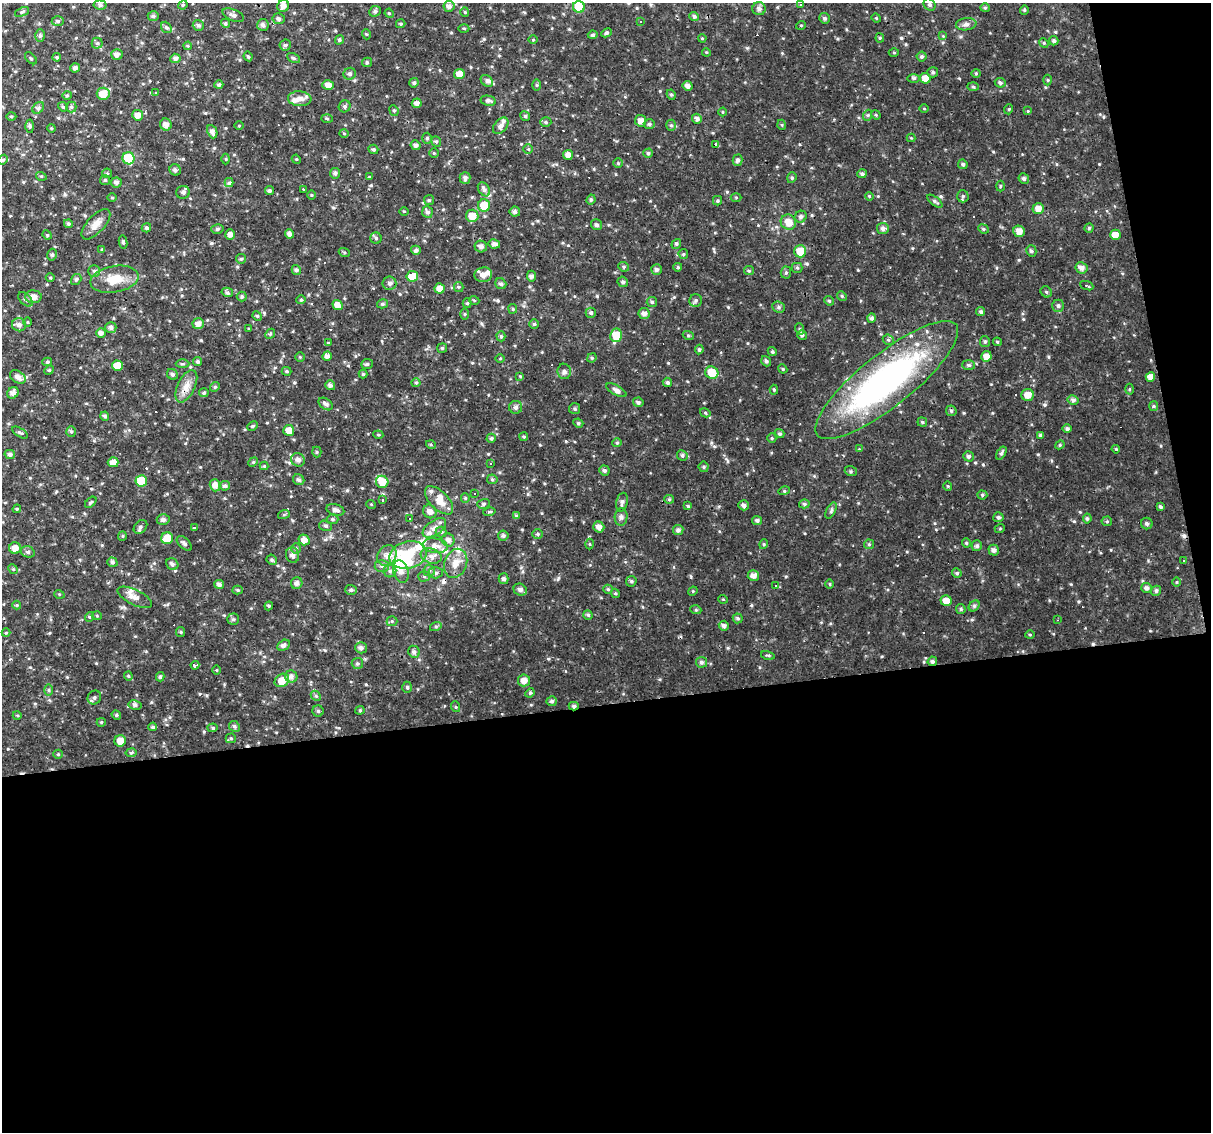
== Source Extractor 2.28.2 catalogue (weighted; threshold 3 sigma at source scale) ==
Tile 16 of 4 x 4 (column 4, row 4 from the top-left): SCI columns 3627-4835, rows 22-1151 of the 4835 x 4608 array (HDU 1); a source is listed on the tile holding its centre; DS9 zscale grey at full resolution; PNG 1213 x 1134 px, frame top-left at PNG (2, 3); each listed source drawn as its Kron ellipse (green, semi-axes under 4 px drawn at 4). Shown black and unused: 41% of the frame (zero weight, under 3 of 4 exposures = <1% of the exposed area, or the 3 px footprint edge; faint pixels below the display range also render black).
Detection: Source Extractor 2.28.2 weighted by HDU 2 'WHT'; one run over the whole footprint, this tile lists its part. Background 0.0267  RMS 0.0042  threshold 0.0191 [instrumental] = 3 sigma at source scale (4.5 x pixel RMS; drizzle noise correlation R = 1.50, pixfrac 1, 0.0396/0.0396 arcsec/px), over >= 5 px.
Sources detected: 525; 2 inside a brighter object's white glare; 34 cosmic-ray / hot-pixel residue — neither listed nor drawn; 17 inside a brighter listed object's ellipse — not listed separately; the other 472 listed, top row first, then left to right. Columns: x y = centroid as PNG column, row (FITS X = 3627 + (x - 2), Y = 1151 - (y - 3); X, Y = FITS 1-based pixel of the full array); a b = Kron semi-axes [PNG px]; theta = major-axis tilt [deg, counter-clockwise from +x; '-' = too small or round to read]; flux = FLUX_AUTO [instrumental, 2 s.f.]
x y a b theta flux
801 4 3 3 - 0.4
100 5 6 4 -7 1.1
183 5 5 4 - 0.52
930 5 6 5 - 1
283 6 6 5 - 1.9
449 6 6 5 - 1.5
579 7 6 5 - 13
985 8 5 4 - 0.58
759 9 6 6 - 1.4
1024 10 4 4 - 0.44
375 11 6 5 - 0.89
22 12 7 4 23 0.66
465 12 4 4 - 0.43
389 13 5 4 - 0.45
233 15 11 5 -22 1.6
153 16 5 4 - 0.83
694 16 4 4 - 0.98
824 18 5 5 - 0.81
876 18 5 4 - 0.47
279 19 6 5 - 1.1
58 21 6 4 0 0.91
641 21 3 3 - 0.84
225 23 5 4 - 0.67
401 24 5 4 - 0.67
966 24 10 6 7 1.5
198 25 5 5 - 1
263 25 6 5 - 1.3
801 25 5 3 - 0.37
166 27 6 5 - 0.79
464 28 5 3 - 0.45
606 33 5 4 - 0.68
366 34 5 3 - 0.39
40 35 6 5 - 0.94
593 35 5 4 - 0.81
943 36 4 4 - 0.4
702 38 4 3 - 0.37
880 38 4 4 - 0.44
339 40 5 4 - 0.7
533 40 5 3 - 0.38
1054 41 5 4 - 0.88
97 43 5 5 - 0.81
1044 43 5 4 - 0.49
285 45 5 5 - 0.89
188 46 4 3 - 0.41
706 52 4 3 - 0.39
894 52 5 3 - 0.42
117 54 6 5 - 1.9
248 56 5 3 - 0.6
922 56 5 5 - 0.83
57 57 4 3 - 0.54
31 58 7 3 -45 0.42
175 58 5 4 - 1.3
294 58 7 4 -27 0.78
367 62 5 4 - 0.56
75 68 5 4 - 1.2
933 72 5 5 - 0.81
976 73 4 4 - 0.45
350 74 6 6 - 1.1
459 74 5 5 - 4.3
914 78 6 3 0 0.82
925 78 5 5 - 4.3
1048 80 5 3 - 0.42
487 81 7 5 -36 1.2
414 83 5 4 - 0.84
1000 83 5 4 - 0.87
219 85 4 4 - 0.91
328 85 6 5 - 2.5
537 85 6 4 -90 0.49
688 86 5 5 - 1.8
973 87 6 4 -2 0.49
156 93 4 3 - 0.3
103 94 6 6 - 5.7
67 95 4 4 - 0.55
671 95 5 4 - 0.65
300 99 12 7 -4 2.6
488 101 8 5 -10 1.1
417 103 5 5 - 1.9
345 106 6 5 - 0.92
63 107 5 4 - 0.52
71 107 5 5 - 0.69
38 108 6 5 - 0.87
924 109 5 3 - 0.34
1009 109 5 3 - 0.38
394 110 5 4 - 0.57
1028 111 4 4 - 0.39
723 112 4 3 - 0.34
138 115 5 5 - 2.7
868 115 5 3 - 0.55
876 115 5 4 - 0.45
11 116 5 3 - 0.44
525 116 5 4 - 0.79
327 119 5 3 - 0.47
697 119 5 5 - 1.4
641 121 5 5 - 2.7
546 122 5 5 - 0.66
649 124 5 4 - 0.75
166 125 6 5 - 1.9
671 125 5 5 - 0.72
782 125 5 3 - 0.41
30 126 6 4 -88 0.66
239 126 5 3 - 0.35
501 126 9 6 49 1.8
51 128 4 3 - 0.35
212 132 7 4 -67 1.5
344 133 5 3 - 0.37
427 138 5 4 - 0.7
911 138 4 4 - 0.39
436 142 5 4 - 0.65
716 144 3 3 - 3
416 145 5 4 - 1.2
373 149 5 4 - 0.78
528 149 5 4 - 0.51
434 153 5 5 - 0.49
648 153 4 4 - 0.81
568 155 5 5 - 2.1
129 158 6 6 - 17
226 159 5 3 - 0.38
296 159 5 4 - 0.37
3 160 5 4 - 0.59
737 160 5 5 - 0.96
618 163 5 5 - 0.55
963 164 5 4 - 0.84
175 170 6 5 - 1.2
107 173 5 4 - 0.56
335 173 5 5 - 0.99
862 174 5 4 - 0.97
41 176 5 3 - 0.44
369 177 4 4 - 0.39
465 178 6 5 - 1.2
792 178 5 4 - 0.6
1024 179 5 5 - 1
105 180 5 5 - 0.57
116 182 5 5 - 1.2
229 182 5 4 - 1.8
1000 186 5 3 - 0.4
303 189 3 2 - 0.32
484 189 7 5 -56 1.3
269 191 5 4 - 0.78
183 192 7 6 - 1.3
311 195 5 3 - 0.36
869 196 4 3 - 0.37
963 196 6 5 - 0.76
112 197 5 3 - 0.45
736 197 5 3 - 0.41
591 199 5 4 - 0.97
429 200 5 5 - 0.53
717 201 4 4 - 0.61
935 201 9 4 -36 0.93
484 205 6 6 - 6.7
1038 209 5 5 - 3
404 211 5 3 - 0.36
428 212 6 5 - 1.2
515 212 5 5 - 1.3
472 216 6 6 - 4.6
801 217 6 5 - 1.1
788 222 8 7 - 4.9
68 224 4 4 - 0.68
96 224 19 8 47 3.3
597 225 6 5 - 1
146 228 5 4 - 0.73
1089 228 4 4 - 0.51
217 229 6 5 - 0.77
883 229 6 5 - 1.4
983 229 5 4 - 0.56
1019 231 6 5 - 3.3
289 234 4 4 - 1.6
47 235 5 4 - 0.49
230 235 5 5 - 1.9
1115 235 5 5 - 3.5
376 238 5 5 - 0.77
123 242 6 4 -79 0.63
494 244 6 4 -11 1.5
676 244 5 4 - 0.71
481 246 6 5 - 1.4
102 249 4 4 - 0.37
416 250 5 4 - 1.2
800 251 6 6 - 8
1031 251 6 5 - 0.86
344 252 5 3 - 0.47
683 254 5 4 - 0.52
52 255 6 4 75 0.73
241 259 5 4 - 0.63
623 267 6 4 -22 0.65
678 267 4 4 - 0.72
797 268 5 5 - 0.63
1081 268 6 5 - 2
657 269 5 5 - 1.2
296 270 5 4 - 0.94
94 271 6 6 - 0.94
749 271 5 4 - 0.55
786 273 6 5 - 0.76
483 275 9 7 10 2.7
412 276 6 5 - 6.5
531 276 5 4 - 1.1
50 277 4 3 - 0.39
76 279 6 5 - 0.77
114 279 24 13 10 8.1
623 282 5 5 - 0.85
389 283 7 6 - 1.1
501 284 6 5 - 1.1
1087 286 7 3 -21 0.57
459 287 5 4 - 0.63
440 288 5 5 - 2.8
227 292 6 4 -12 0.82
1046 292 6 5 - 0.64
842 296 5 4 - 0.55
33 297 8 6 -1 2.7
242 297 5 5 - 0.69
25 299 9 5 -44 1.1
301 300 4 4 - 0.48
474 300 5 3 - 0.41
696 300 6 6 - 0.93
829 301 5 4 - 0.6
652 302 5 5 - 0.63
467 303 5 4 - 0.63
382 304 5 4 - 0.72
337 305 5 5 - 2.6
1058 306 6 6 - 1
779 307 6 5 - 0.86
513 309 5 4 - 0.54
981 312 4 4 - 0.98
591 313 5 5 - 0.71
465 314 5 3 - 0.43
644 314 5 5 - 1.8
257 316 5 4 - 0.62
872 318 5 4 - 1.1
28 322 4 3 - 0.34
198 324 5 5 - 2.4
534 324 5 5 - 0.66
19 325 7 6 - 1.7
111 327 5 5 - 1.4
249 329 3 3 - 0.39
800 329 6 3 -71 0.52
101 333 5 4 - 1.7
270 334 5 4 - 0.56
616 335 7 6 - 8.7
688 335 5 3 - 0.46
802 335 5 5 - 0.74
501 336 5 4 - 0.75
888 340 6 5 - 0.63
985 341 5 5 - 0.77
997 342 4 4 - 0.46
328 343 4 4 - 0.43
442 348 5 5 - 0.55
699 349 5 4 - 0.72
772 352 4 4 - 0.58
327 356 4 4 - 1.5
986 356 5 5 - 2.8
300 357 4 4 - 0.41
500 358 4 3 - 0.33
592 358 5 4 - 0.58
766 361 5 4 - 0.93
47 362 5 4 - 0.57
198 362 4 4 - 0.89
182 364 7 3 1 0.54
367 364 6 5 - 0.69
969 365 6 5 - 0.86
117 366 5 5 - 5.3
783 369 5 3 - 0.47
49 370 5 4 - 0.52
287 371 5 4 - 0.62
564 371 8 6 -79 1.2
712 373 7 6 - 7.7
172 374 6 5 - 0.84
363 374 4 4 - 0.51
520 376 4 4 - 0.35
18 377 8 5 -32 2.1
1150 377 5 4 - 2.6
887 380 89 26 39 120
667 382 5 4 - 0.84
416 383 4 4 - 0.44
330 385 5 5 - 1.5
186 386 17 8 64 3.8
215 387 5 4 - 0.61
1129 389 5 3 - 0.41
616 390 11 5 -29 1.4
774 390 5 4 - 0.54
13 393 6 5 - 1.7
204 393 5 4 - 0.71
1028 395 6 5 - 3.5
1073 400 5 4 - 1.3
638 402 5 4 - 0.99
326 404 8 5 -36 1.2
1154 406 5 4 - 0.54
516 407 6 6 - 1.1
575 409 5 5 - 0.7
951 411 5 5 - 0.7
705 413 5 4 - 0.51
105 416 4 4 - 0.92
922 422 5 4 - 0.57
578 423 5 4 - 0.58
253 426 5 4 - 0.64
1067 429 4 4 - 0.98
289 430 5 5 - 3.8
71 432 5 5 - 0.64
20 433 9 3 -31 0.75
780 434 5 4 - 0.81
378 435 5 3 - 0.47
1041 435 4 4 - 0.79
524 437 4 4 - 0.63
491 438 5 4 - 0.63
772 438 5 4 - 0.48
617 443 4 4 - 0.55
431 445 5 3 - 0.5
1060 445 5 4 - 0.52
859 449 4 4 - 0.34
1116 449 4 3 - 0.41
317 452 5 4 - 0.55
1001 453 7 4 59 0.82
10 454 5 4 - 1.1
682 455 5 5 - 0.87
968 456 5 5 - 0.97
298 460 7 6 - 1.8
113 462 5 5 - 2.7
253 462 5 4 - 0.5
490 463 3 2 - 0.29
264 466 4 4 - 0.4
704 467 5 5 - 0.78
604 470 5 5 - 0.96
851 471 6 5 - 0.66
492 479 5 5 - 0.54
299 480 6 5 - 1.1
141 481 6 5 - 9.6
382 482 6 6 - 5.1
215 485 6 5 - 2.2
225 486 5 4 - 1.1
948 486 4 4 - 0.45
784 491 6 4 16 0.5
475 494 3 2 - 0.34
982 495 5 4 - 0.65
465 498 5 4 - 0.48
669 499 5 4 - 0.52
383 500 3 2 - 0.6
439 500 18 9 -45 5.5
91 502 7 3 44 0.58
622 502 9 5 77 1.2
371 504 5 3 - 0.31
483 504 6 5 - 0.76
804 504 5 4 - 0.81
744 505 5 5 - 1.2
688 506 4 4 - 0.48
1160 507 4 3 - 0.67
17 509 4 4 - 0.44
335 510 9 5 -15 1.7
430 511 7 6 - 2.3
831 511 9 4 64 0.86
489 512 6 4 15 0.69
284 514 6 4 19 0.53
516 516 4 4 - 0.67
621 517 9 6 84 1.2
998 517 5 5 - 0.85
1087 518 5 4 - 0.81
332 519 6 5 - 0.64
409 519 3 2 - 0.33
163 520 6 5 - 1.3
757 520 5 4 - 0.99
1107 521 5 5 - 0.58
1147 523 6 5 - 1.1
326 526 7 5 -16 0.85
140 527 8 5 47 1
599 527 6 5 - 2.3
194 528 4 4 - 0.39
434 528 13 7 35 3
1000 528 5 3 - 0.37
678 530 5 5 - 1.2
441 532 5 5 - 0.78
537 534 5 4 - 0.69
122 536 5 4 - 0.5
503 536 5 5 - 0.98
167 538 6 6 - 6.4
304 540 5 5 - 3.1
448 540 7 6 - 1.6
184 543 9 5 -44 0.97
966 543 5 4 - 0.46
589 544 5 3 - 0.37
764 544 5 3 - 0.41
869 544 5 5 - 0.58
435 546 12 7 -6 3
977 546 5 5 - 1
15 548 6 6 - 3
296 548 5 5 - 0.63
994 550 5 5 - 1.3
28 552 7 5 -16 0.94
292 555 8 6 -76 1.8
387 555 11 9 51 2.8
408 555 19 13 15 19
431 556 11 7 -19 2.1
272 560 5 5 - 0.77
1184 560 3 2 - 0.49
112 562 5 4 - 0.75
456 563 15 11 69 4.7
172 564 6 5 - 1.3
382 566 7 6 - 1.1
13 569 5 4 - 0.47
390 571 6 6 - 1
429 571 6 5 - 0.92
401 572 11 7 -75 2.2
436 573 7 5 1 1
957 573 5 4 - 0.8
424 576 5 5 - 0.68
753 576 6 5 - 2.3
504 579 5 5 - 1.2
631 581 5 5 - 0.63
1176 582 5 3 - 0.35
297 583 6 5 - 1.4
219 584 5 4 - 1.4
830 584 4 3 - 0.41
776 586 3 3 - 0.35
1147 588 5 5 - 1.4
608 589 5 4 - 0.49
238 590 5 4 - 0.52
351 590 6 5 - 0.93
520 590 7 6 - 1.4
693 591 5 4 - 0.4
1156 591 5 5 - 0.85
615 593 5 3 - 0.45
59 594 5 3 - 0.4
135 597 19 7 -26 3
723 599 5 3 - 0.34
946 601 5 5 - 3.3
17 605 4 4 - 0.42
269 606 4 4 - 0.47
974 606 6 5 - 0.73
961 609 5 4 - 0.55
696 610 5 3 - 0.45
588 615 5 4 - 0.87
97 616 5 3 - 0.35
89 617 5 3 - 0.38
738 618 5 5 - 0.68
233 619 5 5 - 0.74
1057 620 2 2 - 0.3
392 621 5 5 - 0.54
436 626 6 4 18 0.57
724 626 5 5 - 1.3
181 632 5 4 - 0.48
6 633 4 4 - 0.41
1030 635 5 3 - 0.41
283 645 7 5 28 1.4
361 648 6 5 - 1.4
414 652 6 5 - 1
768 655 7 3 -12 0.45
932 661 5 4 - 1
701 662 5 5 - 0.99
357 663 6 5 - 0.8
195 665 4 3 - 2.9
217 670 4 3 - 0.31
128 676 4 4 - 0.47
291 676 6 6 - 1.6
160 677 4 3 - 0.63
282 680 8 6 36 5.8
524 680 6 6 - 2.8
407 687 5 4 - 0.6
49 690 6 4 -89 0.63
530 693 5 4 - 0.55
316 696 6 4 -43 0.65
94 697 7 6 - 1.1
552 701 5 5 - 0.93
135 705 6 4 -10 1
574 706 5 3 - 0.88
456 707 5 3 - 0.46
360 710 4 4 - 0.48
318 711 5 5 - 0.67
17 715 4 3 - 0.39
116 715 5 4 - 0.56
101 722 4 4 - 0.48
234 726 6 5 - 1
153 727 4 4 - 0.69
213 728 5 4 - 0.73
231 738 5 5 - 0.53
120 741 6 5 - 3.4
131 753 5 4 - 0.9
58 754 5 4 - 0.44
Overlapping masked pixels (flux is a lower limit): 2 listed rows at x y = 599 527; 574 706
Isophote crosses this tile's border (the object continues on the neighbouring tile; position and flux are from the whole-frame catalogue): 1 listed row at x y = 22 12
Unlisted compact peaks at least as high as the median listed source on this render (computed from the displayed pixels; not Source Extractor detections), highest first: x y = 597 296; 1099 164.